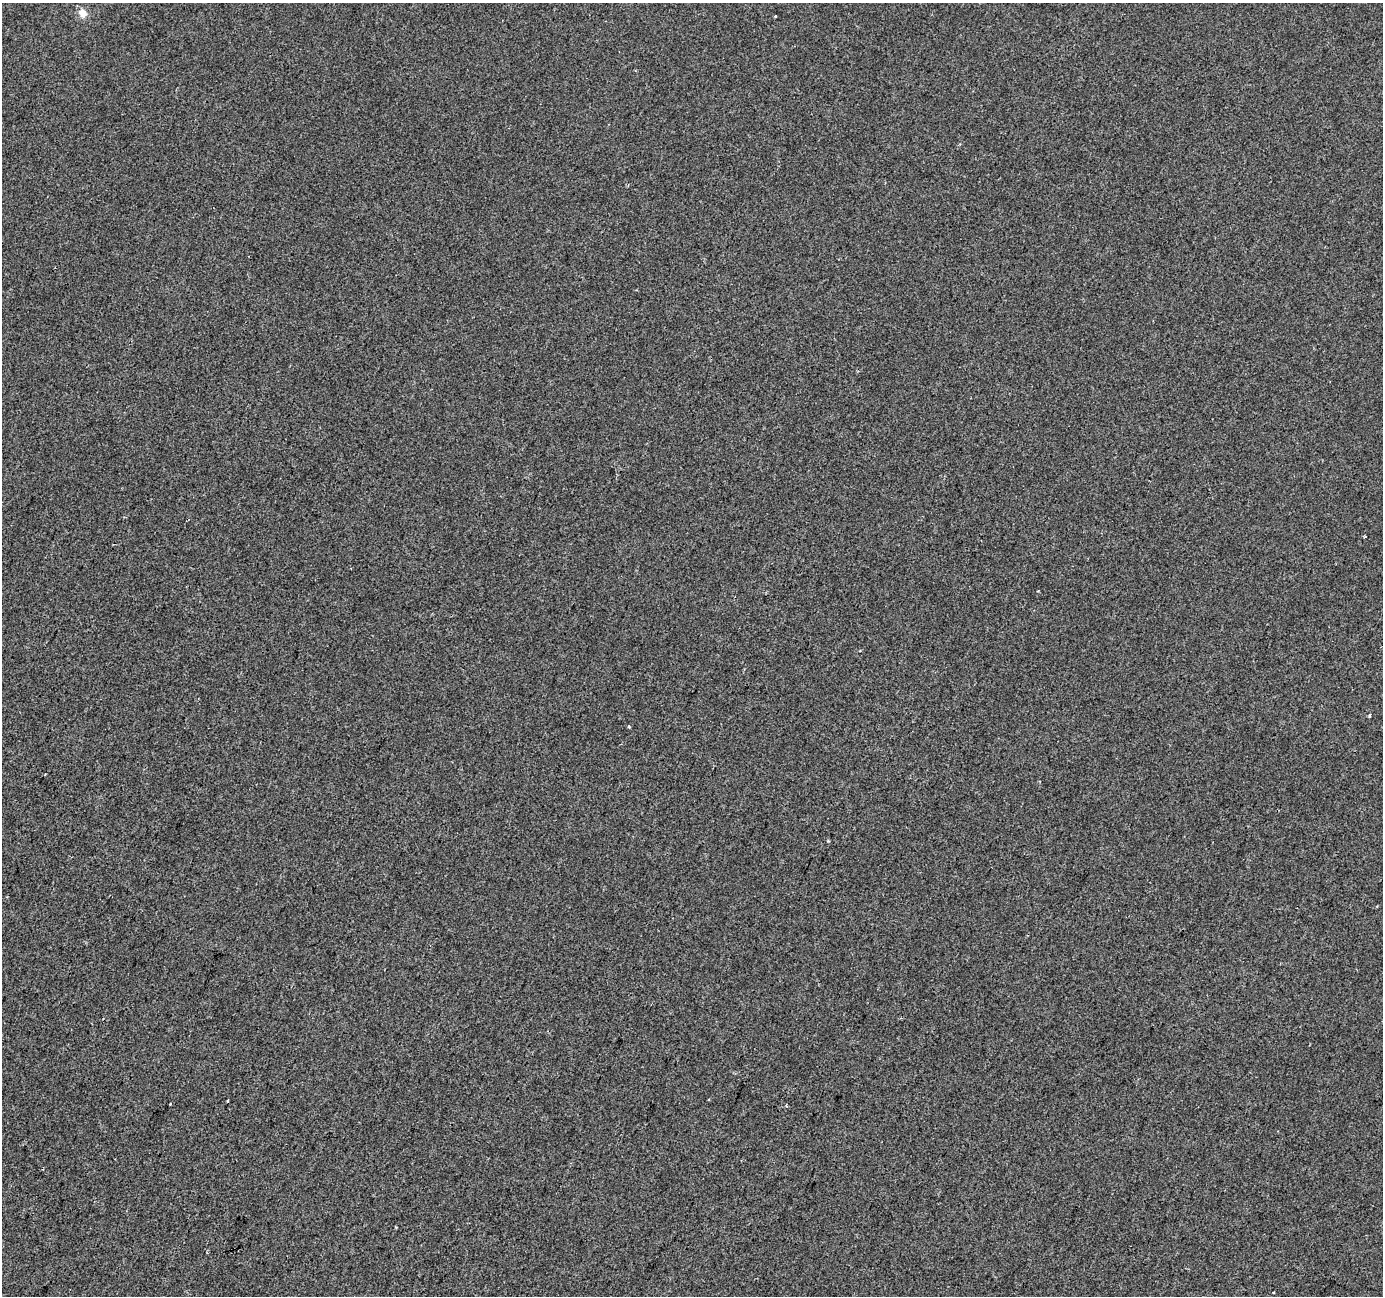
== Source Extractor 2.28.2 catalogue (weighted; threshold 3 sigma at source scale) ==
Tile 7 of 4 x 4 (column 3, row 2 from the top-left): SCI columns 2767-4147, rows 2865-4158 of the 5527 x 5664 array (HDU 1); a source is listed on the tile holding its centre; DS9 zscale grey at full resolution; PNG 1385 x 1298 px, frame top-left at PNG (2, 3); no overlay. Shown black and unused: <1% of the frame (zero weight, under 2 of 3 exposures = <1% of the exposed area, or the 3 px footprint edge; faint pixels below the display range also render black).
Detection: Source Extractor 2.28.2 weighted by HDU 2 'WHT'; one run over the whole footprint, this tile lists its part. Background -3.70e-04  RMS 0.0045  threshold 0.0202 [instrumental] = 3 sigma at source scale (4.5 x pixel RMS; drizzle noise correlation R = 1.50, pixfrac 1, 0.0396/0.0396 arcsec/px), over >= 5 px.
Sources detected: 10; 1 cosmic-ray / hot-pixel residue — not listed; the other 9 listed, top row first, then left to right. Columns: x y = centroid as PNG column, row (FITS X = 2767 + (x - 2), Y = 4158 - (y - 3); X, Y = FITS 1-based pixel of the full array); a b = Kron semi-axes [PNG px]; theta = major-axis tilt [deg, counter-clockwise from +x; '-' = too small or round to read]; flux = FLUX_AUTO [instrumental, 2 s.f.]
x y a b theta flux
83 13 10 9 - 3.7
775 16 3 2 - 0.52
1038 591 2 2 - 0.3
1369 716 4 3 - 0.48
629 727 4 3 - 0.44
228 1101 3 3 - 0.9
170 1104 2 2 - 0.29
786 1105 4 2 - 0.46
1273 1292 3 3 - 1.1